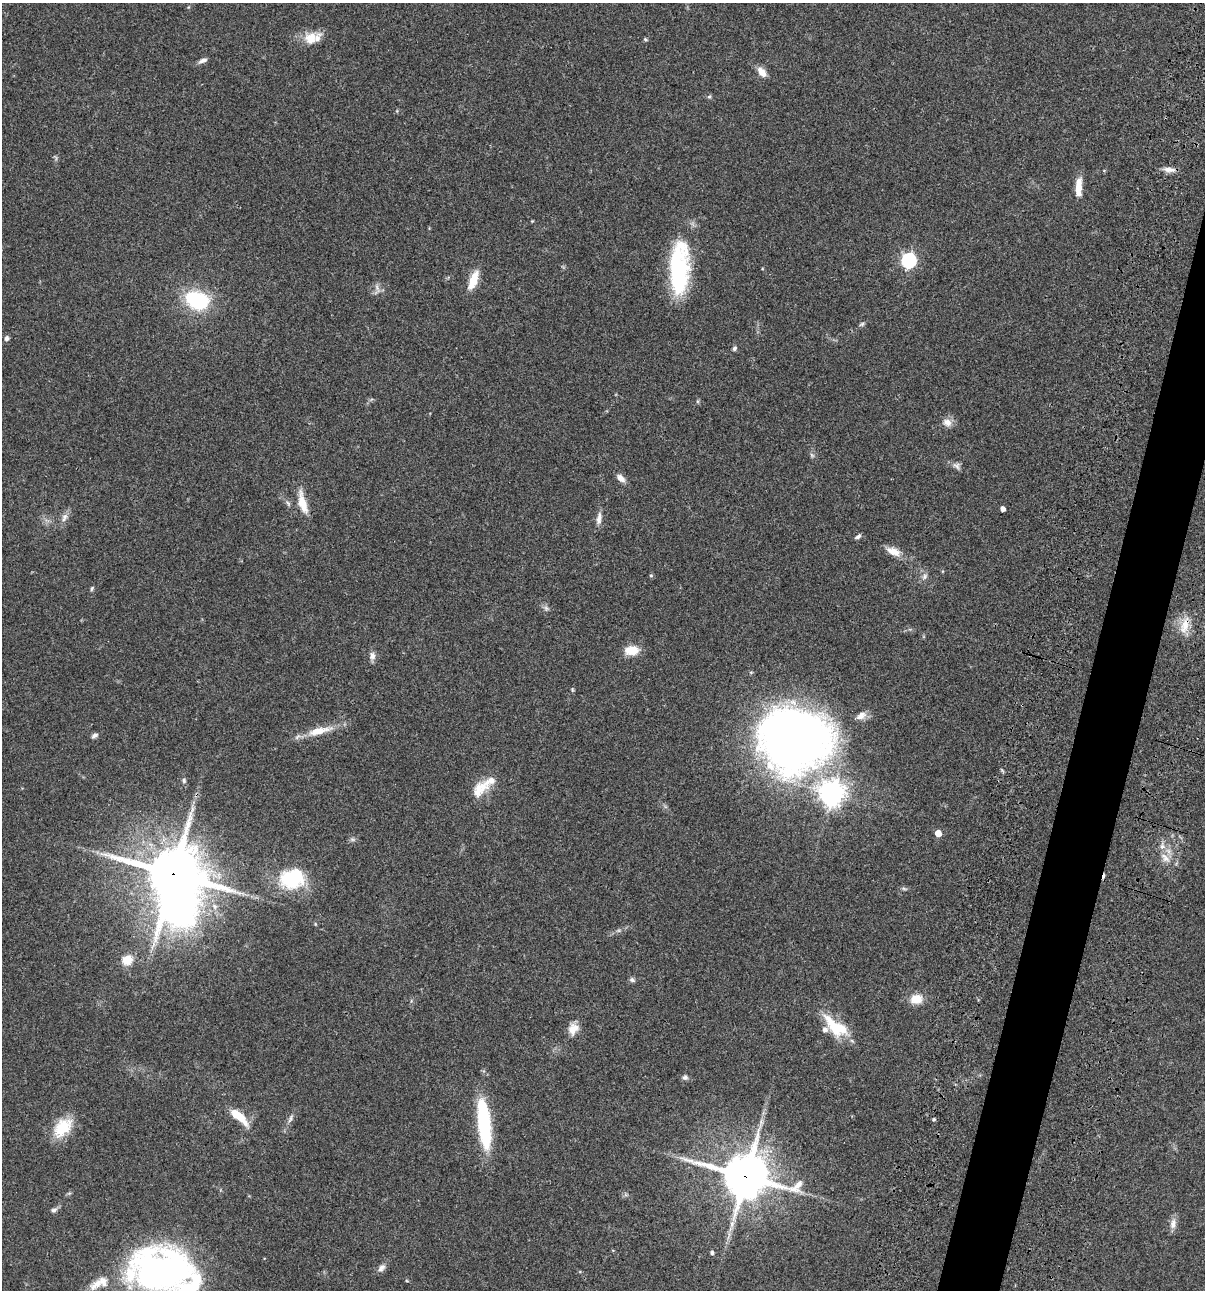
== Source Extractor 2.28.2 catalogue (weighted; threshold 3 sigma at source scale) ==
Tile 10 of 4 x 4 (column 2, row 3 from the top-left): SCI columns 1437-2639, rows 1408-2695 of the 5403 x 5389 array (HDU 1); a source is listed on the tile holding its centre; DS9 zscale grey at full resolution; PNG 1207 x 1292 px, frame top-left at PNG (2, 3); no overlay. Shown black and unused: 4% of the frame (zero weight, under 3 of 4 exposures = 9% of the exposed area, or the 3 px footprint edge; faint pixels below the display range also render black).
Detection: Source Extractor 2.28.2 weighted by HDU 2 'WHT'; one run over the whole footprint, this tile lists its part. Background 0.0471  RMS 0.0055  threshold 0.0247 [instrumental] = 3 sigma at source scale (4.5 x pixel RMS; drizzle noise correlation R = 1.50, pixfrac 1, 0.05/0.05 arcsec/px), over >= 5 px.
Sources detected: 73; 1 too faint to see at this stretch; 2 inside a brighter object's white glare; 1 cosmic-ray / hot-pixel residue — not listed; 6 inside a brighter listed object's ellipse — not listed separately; the other 63 listed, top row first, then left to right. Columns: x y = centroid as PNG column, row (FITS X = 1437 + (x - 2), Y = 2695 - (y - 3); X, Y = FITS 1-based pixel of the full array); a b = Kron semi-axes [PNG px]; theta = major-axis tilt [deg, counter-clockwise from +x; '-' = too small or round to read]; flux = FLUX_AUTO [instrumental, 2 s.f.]
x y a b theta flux
311 38 21 15 27 9
645 39 5 4 - 0.65
203 60 11 5 25 2
762 72 14 8 -51 4.2
709 96 6 5 - 0.8
1169 170 17 6 -7 3.4
1079 187 21 7 87 7.5
532 221 4 4 - 0.42
909 260 6 6 - 110
679 271 55 18 88 64
473 280 21 8 70 10
377 288 13 4 -68 1.8
197 300 21 15 -21 40
862 324 8 4 36 0.98
6 338 6 5 - 1.4
734 348 6 5 - 1
947 422 12 10 -25 3.7
956 466 12 8 -41 2.1
621 478 11 7 -43 3.2
302 503 29 9 -75 8.8
1003 509 4 4 - 3
64 517 14 7 68 2.8
599 519 17 6 82 3.1
858 537 7 5 33 1.3
893 551 19 9 -24 5.5
651 575 5 3 - 0.54
924 576 8 6 56 1.7
92 588 7 4 71 0.78
546 608 7 5 -46 1.3
1185 625 22 10 73 7.5
632 650 13 9 2 11
372 656 10 7 89 2.6
319 731 35 10 14 10
95 735 9 5 28 1.4
794 740 84 63 4 320
184 780 6 5 - 1.1
478 791 23 13 78 7.2
832 793 8 8 - 500
938 833 5 4 - 7.5
1162 847 7 6 - 1.9
1165 857 14 7 -50 3.7
173 874 19 15 -10 2800
292 879 26 21 12 34
904 889 7 4 -20 0.83
178 905 23 20 49 300
127 960 11 9 27 8.5
632 980 8 5 -29 1.2
916 999 13 11 6 7.3
836 1027 35 15 -40 19
573 1029 14 11 62 5.4
685 1077 8 6 1 1.4
239 1116 26 8 -42 11
290 1118 14 4 65 1.7
934 1119 4 4 - 0.65
484 1122 45 11 -85 54
62 1127 26 16 49 16
745 1176 16 14 -13 1900
54 1210 8 5 16 1.4
1173 1224 13 8 80 3.4
712 1253 5 5 - 0.96
381 1268 11 7 42 2.4
163 1270 66 44 -2 190
96 1284 22 10 38 6.3
Overlapping masked pixels (flux is a lower limit): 3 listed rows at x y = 1185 625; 173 874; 745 1176
Isophote crosses this tile's border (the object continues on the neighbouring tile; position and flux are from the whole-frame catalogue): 1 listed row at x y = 163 1270